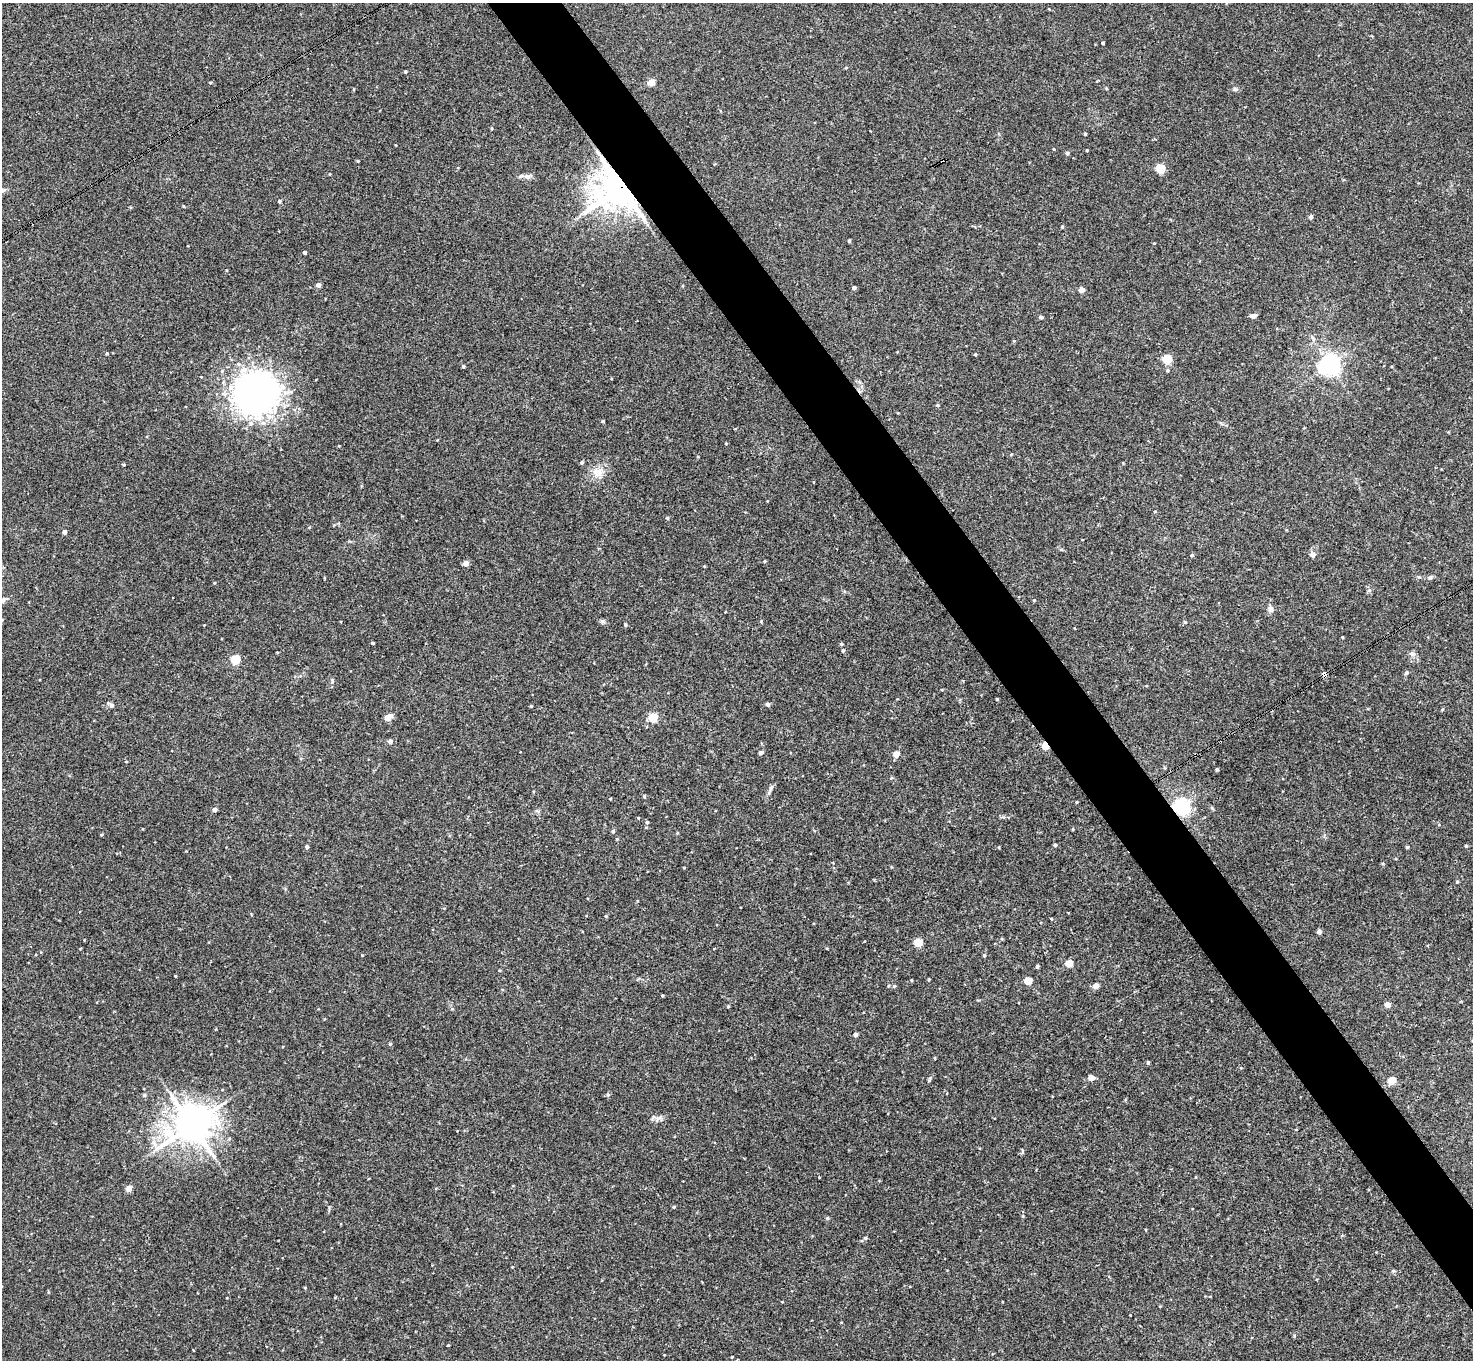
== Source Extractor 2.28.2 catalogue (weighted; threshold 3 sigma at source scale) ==
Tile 6 of 4 x 4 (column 2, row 2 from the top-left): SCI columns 1472-2942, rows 2870-4227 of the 5886 x 5878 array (HDU 1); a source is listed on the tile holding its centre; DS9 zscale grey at full resolution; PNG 1475 x 1362 px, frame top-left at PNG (2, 3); no overlay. Shown black and unused: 5% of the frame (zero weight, under 3 of 4 exposures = <1% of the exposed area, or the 3 px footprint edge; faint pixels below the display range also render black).
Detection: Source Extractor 2.28.2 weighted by HDU 2 'WHT'; one run over the whole footprint, this tile lists its part. Background 0.041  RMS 0.0043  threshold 0.0194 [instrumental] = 3 sigma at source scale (4.5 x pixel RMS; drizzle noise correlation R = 1.50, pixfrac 1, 0.05/0.05 arcsec/px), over >= 5 px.
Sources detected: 123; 2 cosmic-ray / hot-pixel residue — not listed; the other 121 listed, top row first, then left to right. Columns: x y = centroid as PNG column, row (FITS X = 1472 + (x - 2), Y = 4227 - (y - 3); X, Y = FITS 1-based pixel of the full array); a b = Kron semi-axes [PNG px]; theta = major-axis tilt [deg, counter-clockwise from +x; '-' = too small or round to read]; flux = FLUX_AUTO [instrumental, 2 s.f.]
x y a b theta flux
1103 43 3 3 - 0.57
405 71 3 3 - 0.51
210 82 4 3 - 0.33
651 82 4 4 - 6.7
354 89 4 3 - 0.38
1235 89 6 5 - 0.84
491 128 4 3 - 0.37
1085 134 3 3 - 0.52
1054 149 3 3 - 0.33
1087 150 3 2 - 0.36
1067 153 4 4 - 1.1
358 161 4 3 - 0.38
1160 168 5 5 - 21
527 176 9 4 8 1.3
621 187 13 12 - 980
279 201 4 4 - 0.7
183 206 4 3 - 0.3
1311 217 4 4 - 1.2
1062 226 4 3 - 0.46
849 241 3 3 - 0.67
305 252 3 3 - 1
318 285 4 4 - 2.3
854 288 4 3 - 1.1
1081 290 4 4 - 3.6
1252 316 8 5 10 1.3
1041 317 4 4 - 0.95
1313 338 8 4 -46 0.8
107 353 4 4 - 0.41
975 354 4 3 - 0.46
1167 359 5 5 - 23
1329 365 7 7 - 260
463 366 4 3 - 0.67
256 393 29 27 2 280
937 405 5 4 - 0.52
602 421 4 3 - 0.53
1011 454 5 3 - 0.34
581 463 4 4 - 0.66
124 465 4 3 - 0.49
598 472 14 13 - 4.8
667 518 4 4 - 0.59
64 532 4 4 - 2.1
1192 555 5 4 - 0.64
1313 555 8 7 - 1.4
765 561 4 3 - 0.35
466 563 4 4 - 3.4
1419 577 5 5 - 0.5
1430 577 6 4 0 0.71
1369 590 6 4 1 0.62
3 600 11 5 27 1.7
1034 600 4 3 - 0.41
1271 609 7 6 - 1.9
761 621 4 4 - 0.38
602 622 6 5 - 0.87
1185 622 5 3 - 0.38
625 625 4 4 - 0.65
373 643 4 3 - 0.52
841 644 4 3 - 0.51
843 651 5 4 - 0.65
277 652 3 3 - 0.31
1412 654 8 7 - 1.3
235 659 5 5 - 20
1406 673 5 4 - 0.9
1325 674 5 5 - 2.1
997 699 3 3 - 0.4
768 704 4 4 - 1.2
111 705 7 6 - 1
531 706 3 3 - 0.46
1442 710 5 3 - 0.38
388 717 9 6 25 2.6
653 717 5 5 - 21
390 741 4 4 - 2
1045 746 5 4 - 9.8
760 753 5 4 - 1.2
896 754 5 4 - 5
126 762 4 3 - 0.29
1217 769 3 3 - 0.59
770 789 16 4 66 1.5
644 796 4 3 - 0.55
1181 807 6 6 - 140
215 810 4 4 - 2.1
537 811 7 4 -34 0.67
647 822 4 4 - 0.58
1073 829 4 3 - 0.31
613 831 5 4 - 0.65
101 835 5 3 - 0.36
1055 845 4 3 - 0.82
1466 846 4 3 - 0.49
307 847 4 4 - 1.1
1407 847 3 3 - 0.5
1457 882 4 3 - 0.52
606 916 4 3 - 0.37
1319 932 4 4 - 1.6
918 942 5 5 - 17
984 955 4 4 - 0.6
1069 963 5 4 - 9
1037 966 4 3 - 0.73
499 970 4 3 - 0.42
175 976 3 2 - 0.32
929 979 4 3 - 0.41
911 980 4 2 - 0.31
1028 981 5 5 - 9.9
894 986 5 4 - 0.6
1096 986 4 4 - 4.9
662 995 4 3 - 0.38
1387 1004 5 4 - 3.2
855 1034 4 4 - 1.5
390 1044 5 4 - 0.51
935 1058 4 3 - 0.3
1148 1062 4 3 - 0.52
1091 1078 5 4 - 4.4
929 1079 9 4 67 0.69
1391 1080 5 5 - 9.4
144 1095 5 4 - 0.81
608 1095 5 4 - 0.55
658 1118 11 4 26 1.5
191 1125 13 12 - 870
1023 1151 6 3 -71 0.47
129 1189 4 4 - 4.7
673 1207 4 4 - 0.43
827 1218 5 5 - 0.5
865 1238 5 4 - 0.56
Overlapping masked pixels (flux is a lower limit): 4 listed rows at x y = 621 187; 1325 674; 1045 746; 1181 807
Isophote crosses this tile's border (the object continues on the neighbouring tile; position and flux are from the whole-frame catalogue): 1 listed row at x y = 3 600
Unlisted compact peaks at least as high as the median listed source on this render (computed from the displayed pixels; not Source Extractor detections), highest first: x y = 362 955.